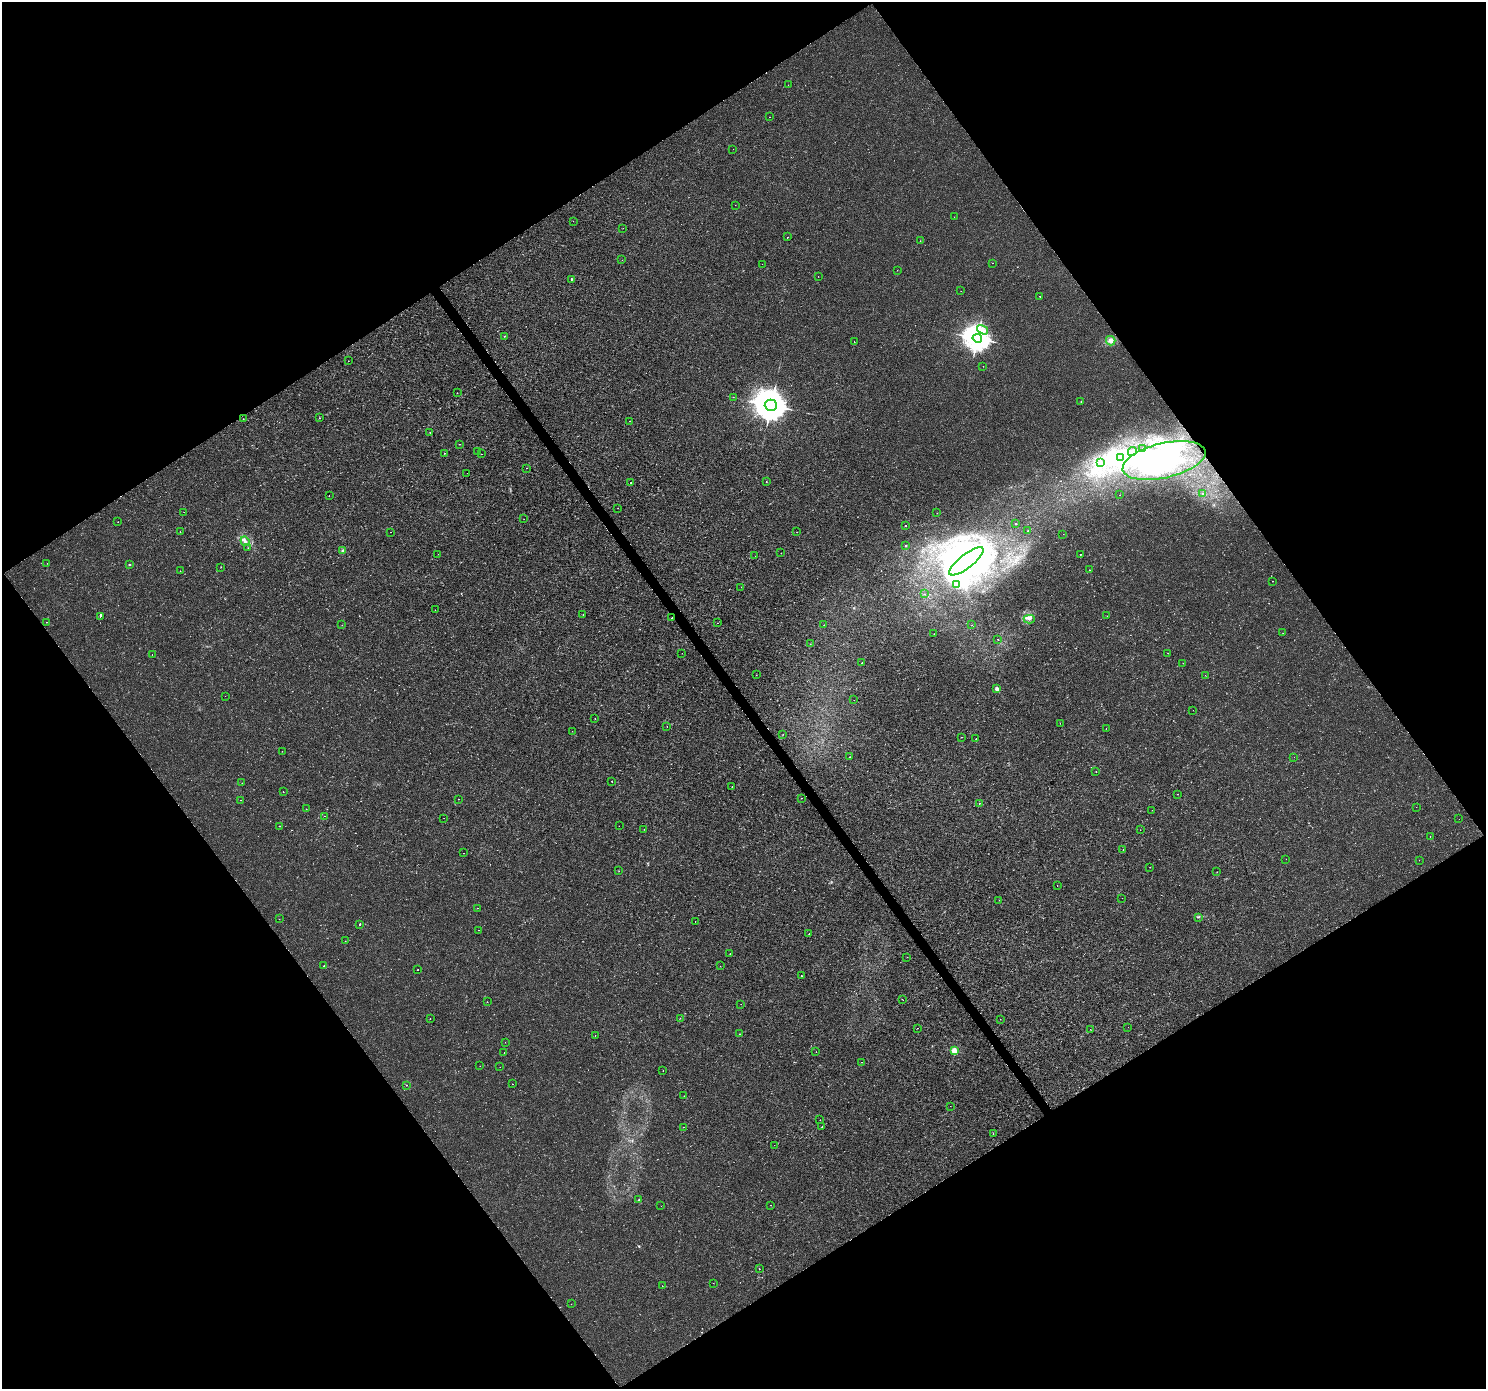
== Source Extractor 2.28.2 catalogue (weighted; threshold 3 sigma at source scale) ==
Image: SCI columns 5-5937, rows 188-5734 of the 5937 x 5860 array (HDU 1 of 3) = the unmasked area's bounding box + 8 px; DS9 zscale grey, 4 x 4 block average (1 PNG px = mean of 4 x 4 image px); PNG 1488 x 1391 px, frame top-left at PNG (2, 2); each listed source drawn as its Kron ellipse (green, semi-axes under 4 px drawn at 4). Shown black and unused: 49% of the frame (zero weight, under 2 of 3 exposures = <1% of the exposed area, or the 3 px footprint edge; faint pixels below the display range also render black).
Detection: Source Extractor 2.28.2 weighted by HDU 2 'WHT'. Background 4.83e-04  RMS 0.0015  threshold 0.00658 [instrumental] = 3 sigma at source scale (4.5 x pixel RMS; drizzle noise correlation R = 1.50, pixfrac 1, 0.0396/0.0396 arcsec/px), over >= 5 px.
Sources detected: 214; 15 inside a brighter object's white glare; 2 cosmic-ray / hot-pixel residue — neither listed nor drawn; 1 coinciding with a brighter row at this scale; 1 inside a brighter listed object's ellipse — not listed separately; the other 195 listed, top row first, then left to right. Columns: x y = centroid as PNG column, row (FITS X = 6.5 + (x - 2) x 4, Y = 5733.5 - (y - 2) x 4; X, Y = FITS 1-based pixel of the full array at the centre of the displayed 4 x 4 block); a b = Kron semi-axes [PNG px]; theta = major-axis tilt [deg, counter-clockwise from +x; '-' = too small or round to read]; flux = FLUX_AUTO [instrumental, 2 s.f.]
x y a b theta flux
788 85 2 2 - 0.3
770 117 2 2 - 0.52
733 149 2 2 - 0.84
735 205 2 2 - 0.17
954 217 2 2 - 1.4
573 221 2 2 - 0.67
623 228 2 2 - 0.17
787 237 2 2 - 0.47
920 241 2 2 - 1
622 260 2 2 - 0.25
992 263 2 2 - 0.21
762 264 2 2 - 0.16
897 270 2 2 - 0.18
818 276 2 2 - 0.2
571 279 2 2 - 2.1
961 291 2 2 - 0.15
1040 296 2 2 - 1.2
983 330 6 2 -32 2.5
504 336 2 2 - 0.45
977 338 5 4 - 1300
1111 341 5 4 - 3.6
854 342 2 2 - 0.64
348 361 2 2 - 0.17
983 366 2 2 - 0.27
457 393 2 2 - 0.25
733 397 2 2 - 0.18
1081 401 2 2 - 0.6
771 405 6 5 - 2600
319 418 2 2 - 1.4
243 419 2 2 - 0.23
629 421 2 2 - 0.45
430 433 2 2 - 1.2
459 444 2 2 - 0.38
1143 448 2 2 - 0.22
1132 451 4 3 - 2.4
478 452 2 2 - 0.19
445 453 2 2 - 0.73
481 454 2 2 - 0.88
1121 458 3 3 - 2
1164 460 42 17 13 98
1100 463 2 2 - 0.47
526 468 2 2 - 0.54
467 473 2 2 - 0.16
766 482 2 2 - 1.7
631 483 2 2 - 0.6
1203 493 2 2 - 0.28
1120 495 2 2 - 0.53
329 496 2 2 - 0.2
618 508 2 2 - 0.17
184 512 2 2 - 0.24
937 513 2 2 - 0.35
524 519 2 2 - 0.16
118 522 2 2 - 0.66
1015 523 2 2 - 0.31
905 526 2 2 - 1.9
1028 531 2 2 - 0.25
180 532 2 2 - 0.29
391 532 2 2 - 0.33
797 532 2 2 - 0.21
1063 534 2 2 - 0.12
245 541 5 3 - 2.1
906 546 2 2 - 0.41
248 548 2 2 - 0.3
343 550 3 2 - 1.1
781 553 2 2 - 0.63
438 554 2 2 - 0.21
1080 554 2 2 - 0.35
755 556 2 2 - 0.15
966 561 21 7 38 200
47 563 2 2 - 0.13
129 565 2 2 - 0.58
221 567 2 2 - 0.64
1089 570 2 2 - 0.4
180 571 2 2 - 0.14
1273 581 2 2 - 0.26
957 585 3 2 - 1.4
741 587 2 2 - 0.21
924 594 2 2 - 0.24
435 610 2 2 - 0.26
583 614 2 2 - 0.28
100 616 2 2 - 2.3
1107 616 2 2 - 0.15
672 618 2 2 - 0.62
1029 619 5 2 - 1.7
46 622 2 2 - 0.41
717 623 2 2 - 0.66
342 625 2 2 - 0.25
824 625 2 2 - 0.34
972 625 2 2 - 0.19
1283 633 2 2 - 0.17
934 634 2 2 - 0.19
998 639 2 2 - 1.5
810 644 2 2 - 0.18
682 653 2 2 - 0.18
1168 653 2 2 - 0.21
152 655 2 2 - 0.34
862 663 2 2 - 0.3
1183 663 2 2 - 0.19
756 675 2 2 - 0.14
1205 675 2 2 - 0.18
997 689 2 2 - 14
225 696 2 2 - 0.15
854 700 2 2 - 0.13
1193 710 2 2 - 0.14
595 719 2 2 - 0.32
1060 723 2 2 - 0.17
667 726 2 2 - 0.58
1106 728 2 2 - 0.52
572 731 2 2 - 0.13
783 734 2 2 - 0.19
961 737 2 2 - 1.5
976 739 2 2 - 0.33
282 751 2 2 - 0.18
849 757 2 2 - 0.41
1294 757 2 2 - 0.16
1096 771 2 2 - 1.3
612 781 2 2 - 0.79
242 783 2 2 - 0.22
732 787 2 2 - 0.54
283 792 2 2 - 1.3
1178 794 2 2 - 0.43
802 798 2 2 - 0.42
458 799 2 2 - 0.51
241 800 2 2 - 1.2
979 803 2 2 - 2.1
1416 807 2 2 - 0.26
306 809 2 2 - 0.29
1152 810 2 2 - 0.15
324 816 2 2 - 0.71
444 818 2 2 - 0.23
1459 819 2 2 - 0.18
279 826 2 2 - 1.6
619 826 2 2 - 0.33
644 829 2 2 - 0.21
1140 830 2 2 - 0.15
1430 836 2 2 - 0.16
1123 850 2 2 - 0.24
463 853 2 2 - 0.34
1286 859 2 2 - 0.3
1419 860 2 2 - 0.19
1150 867 2 2 - 0.18
619 871 2 2 - 0.21
1217 872 2 2 - 0.19
1057 885 2 2 - 0.97
1122 898 2 2 - 0.16
999 900 2 2 - 0.37
478 908 2 2 - 0.17
1198 917 3 2 - 0.56
279 919 2 2 - 0.17
695 921 2 2 - 0.34
360 924 2 2 - 0.52
478 930 2 2 - 0.23
809 934 2 2 - 0.23
345 941 2 2 - 0.29
730 953 2 2 - 0.2
907 957 2 2 - 0.18
324 966 2 2 - 1.1
720 966 2 2 - 0.22
418 970 2 2 - 0.82
802 976 2 2 - 0.76
903 1000 2 2 - 0.2
487 1002 2 2 - 0.2
741 1004 2 2 - 0.37
430 1018 2 2 - 0.17
680 1018 2 2 - 0.2
1000 1019 2 2 - 0.13
1128 1027 2 2 - 0.13
917 1028 2 2 - 0.34
1090 1029 2 2 - 0.21
740 1034 2 2 - 0.21
595 1035 2 2 - 0.27
505 1042 2 2 - 0.14
954 1051 2 2 - 41
504 1052 2 2 - 0.22
816 1052 2 2 - 0.21
862 1062 2 2 - 0.31
480 1066 2 2 - 0.66
500 1067 2 2 - 0.13
663 1070 2 2 - 1.6
512 1084 2 2 - 0.3
407 1085 2 2 - 0.32
684 1096 2 2 - 0.32
950 1106 2 2 - 0.57
820 1120 2 2 - 0.26
683 1127 2 2 - 0.19
822 1127 2 2 - 0.38
993 1133 2 2 - 0.6
774 1145 2 2 - 0.15
639 1200 3 2 - 0.56
771 1205 2 2 - 0.16
661 1206 2 2 - 0.12
759 1269 2 2 - 0.22
713 1283 2 2 - 0.64
662 1286 2 2 - 0.28
571 1304 2 2 - 0.13
Overlapping masked pixels (flux is a lower limit): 1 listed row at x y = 672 618
Diffuse or blended objects may show on this block-average render without a row.